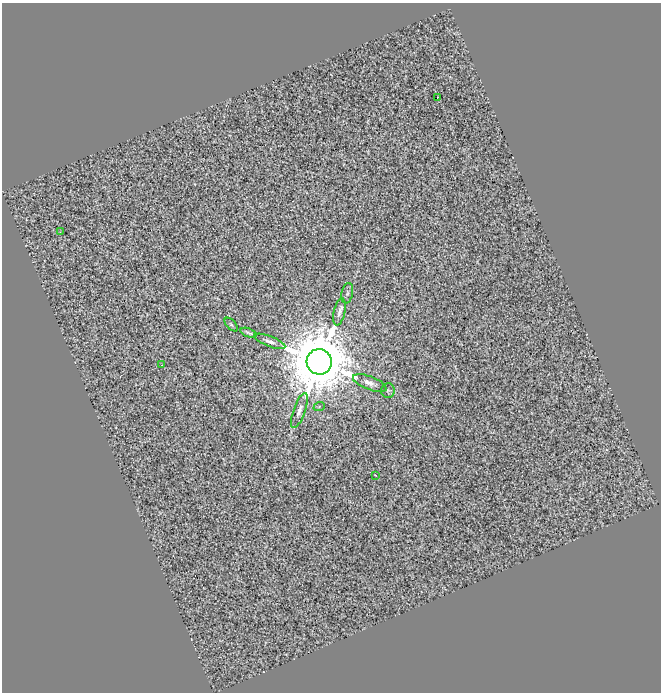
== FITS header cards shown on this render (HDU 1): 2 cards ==
NAXIS1  =                  659
NAXIS2  =                  690

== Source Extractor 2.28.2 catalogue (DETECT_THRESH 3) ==
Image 659 x 690 px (HDU 1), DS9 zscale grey, 1 PNG px = 1 image px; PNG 663 x 694 px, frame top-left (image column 1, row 690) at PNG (2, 3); each listed source drawn as its Kron ellipse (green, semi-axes under 4 px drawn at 4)
Background 0.0745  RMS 0.49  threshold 1.48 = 3 sigma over >= 5 px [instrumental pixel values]
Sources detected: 14; all 14 listed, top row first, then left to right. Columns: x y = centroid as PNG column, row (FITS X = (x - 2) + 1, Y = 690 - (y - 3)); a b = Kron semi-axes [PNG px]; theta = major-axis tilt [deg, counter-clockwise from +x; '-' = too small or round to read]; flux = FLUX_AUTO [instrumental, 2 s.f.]
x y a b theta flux
437 97 3 2 - 84
60 232 3 2 - 20
347 293 10 5 78 86
339 312 14 5 78 190
231 324 8 4 -47 66
248 333 8 2 -21 77
270 341 16 5 -21 180
319 362 13 12 - 450000
162 365 3 2 - 31
370 383 18 6 -21 250
388 391 7 6 - 62
319 407 6 3 21 37
299 410 18 6 70 200
375 475 3 2 - 22